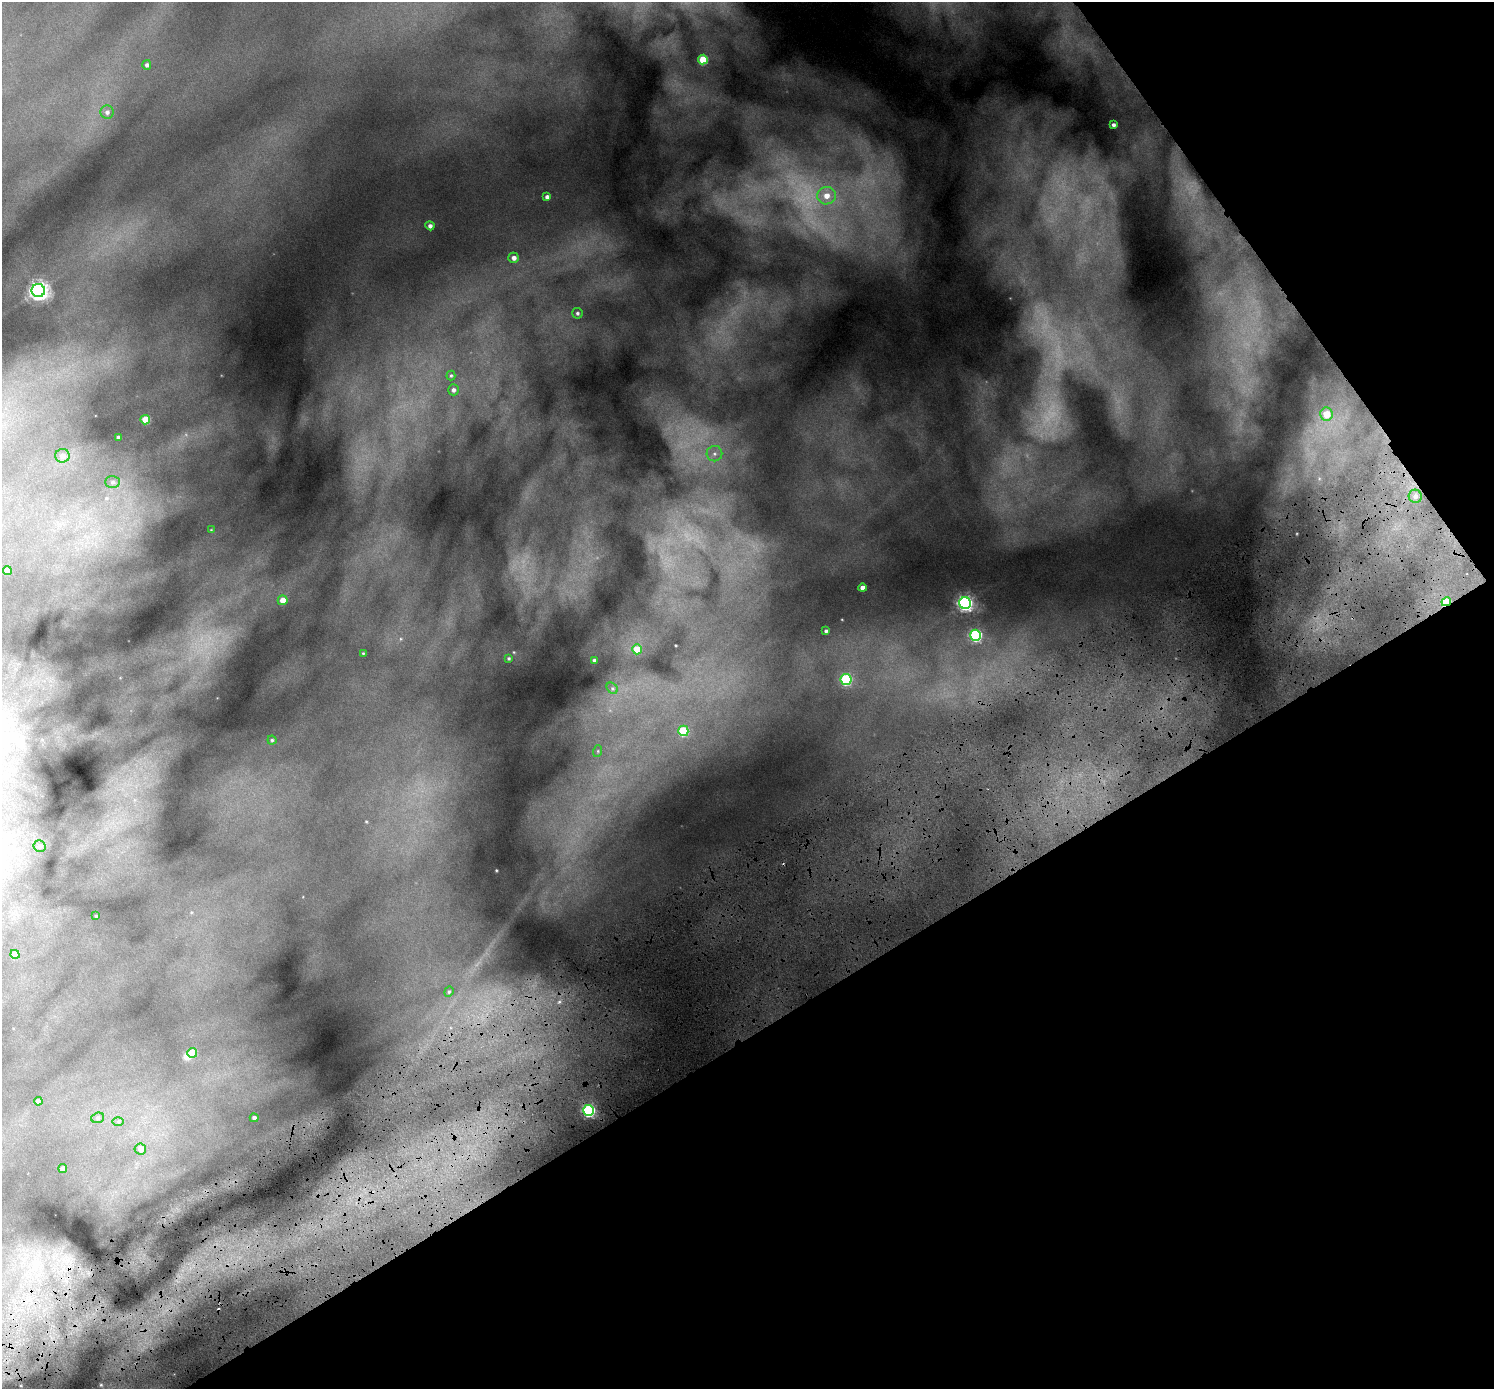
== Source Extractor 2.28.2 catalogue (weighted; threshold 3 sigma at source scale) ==
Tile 12 of 4 x 4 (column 4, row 3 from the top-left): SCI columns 4479-5970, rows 1548-2934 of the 5973 x 6009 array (HDU 1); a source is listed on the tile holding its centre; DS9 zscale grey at full resolution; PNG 1496 x 1391 px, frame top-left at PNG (2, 2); each listed source drawn as its Kron ellipse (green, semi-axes under 4 px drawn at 4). Shown black and unused: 32% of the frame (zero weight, under 4 of 8 exposures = <1% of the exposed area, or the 3 px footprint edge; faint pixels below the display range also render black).
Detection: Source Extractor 2.28.2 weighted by HDU 2 'WHT'; one run over the whole footprint, this tile lists its part. Background 0.141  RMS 0.0091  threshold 0.037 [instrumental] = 3 sigma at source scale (4.09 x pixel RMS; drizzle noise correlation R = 1.36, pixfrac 0.8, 0.05/0.05 arcsec/px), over >= 5 px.
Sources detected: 52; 2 too faint to see at this stretch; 1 inside a brighter object's white glare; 1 cosmic-ray / hot-pixel residue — neither listed nor drawn; the other 48 listed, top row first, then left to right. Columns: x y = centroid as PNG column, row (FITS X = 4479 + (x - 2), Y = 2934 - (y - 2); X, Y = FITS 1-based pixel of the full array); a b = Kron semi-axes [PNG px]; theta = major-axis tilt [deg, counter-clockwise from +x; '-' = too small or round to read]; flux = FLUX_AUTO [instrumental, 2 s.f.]
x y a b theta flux
703 59 5 5 - 28
147 65 5 4 - 1.8
107 112 6 6 - 2.6
1113 125 4 3 - 2
826 196 9 8 - 9
547 197 4 4 - 2.7
430 226 4 4 - 2.6
514 258 5 5 - 3.6
38 290 6 6 - 290
577 313 5 5 - 1.4
451 375 5 4 - 1
453 390 5 5 - 2.2
1326 414 6 6 - 16
145 420 5 4 - 17
118 437 3 3 - 1.5
714 454 8 8 - 3.3
62 456 7 7 - 3.5
112 482 7 6 - 2.2
1415 496 7 6 - 3.2
211 530 3 3 - 0.49
7 571 4 4 - 6.7
863 588 4 4 - 5.1
283 600 5 5 - 6.1
1446 602 5 4 - 26
965 603 6 5 - 190
826 631 3 3 - 1.3
976 635 5 5 - 89
637 649 5 5 - 13
363 653 3 3 - 0.62
509 658 4 4 - 1.1
594 660 3 3 - 1.7
846 679 5 5 - 60
612 688 6 5 - 1.5
683 731 5 5 - 33
272 740 4 4 - 0.97
598 751 6 3 72 0.85
39 846 6 6 - 1.8
96 916 3 3 - 0.72
15 954 5 4 - 9.6
449 992 5 4 - 0.99
192 1053 5 5 - 14
38 1101 4 4 - 3.7
589 1110 5 5 - 110
98 1118 6 5 - 1.4
254 1118 4 4 - 2.3
118 1121 6 4 0 1.1
140 1149 6 5 - 4.6
63 1169 4 4 - 4.1
Overlapping masked pixels (flux is a lower limit): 1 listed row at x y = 1446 602
Unlisted compact peaks at least as high as the median listed source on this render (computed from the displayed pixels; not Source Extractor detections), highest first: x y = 67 1260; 496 870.